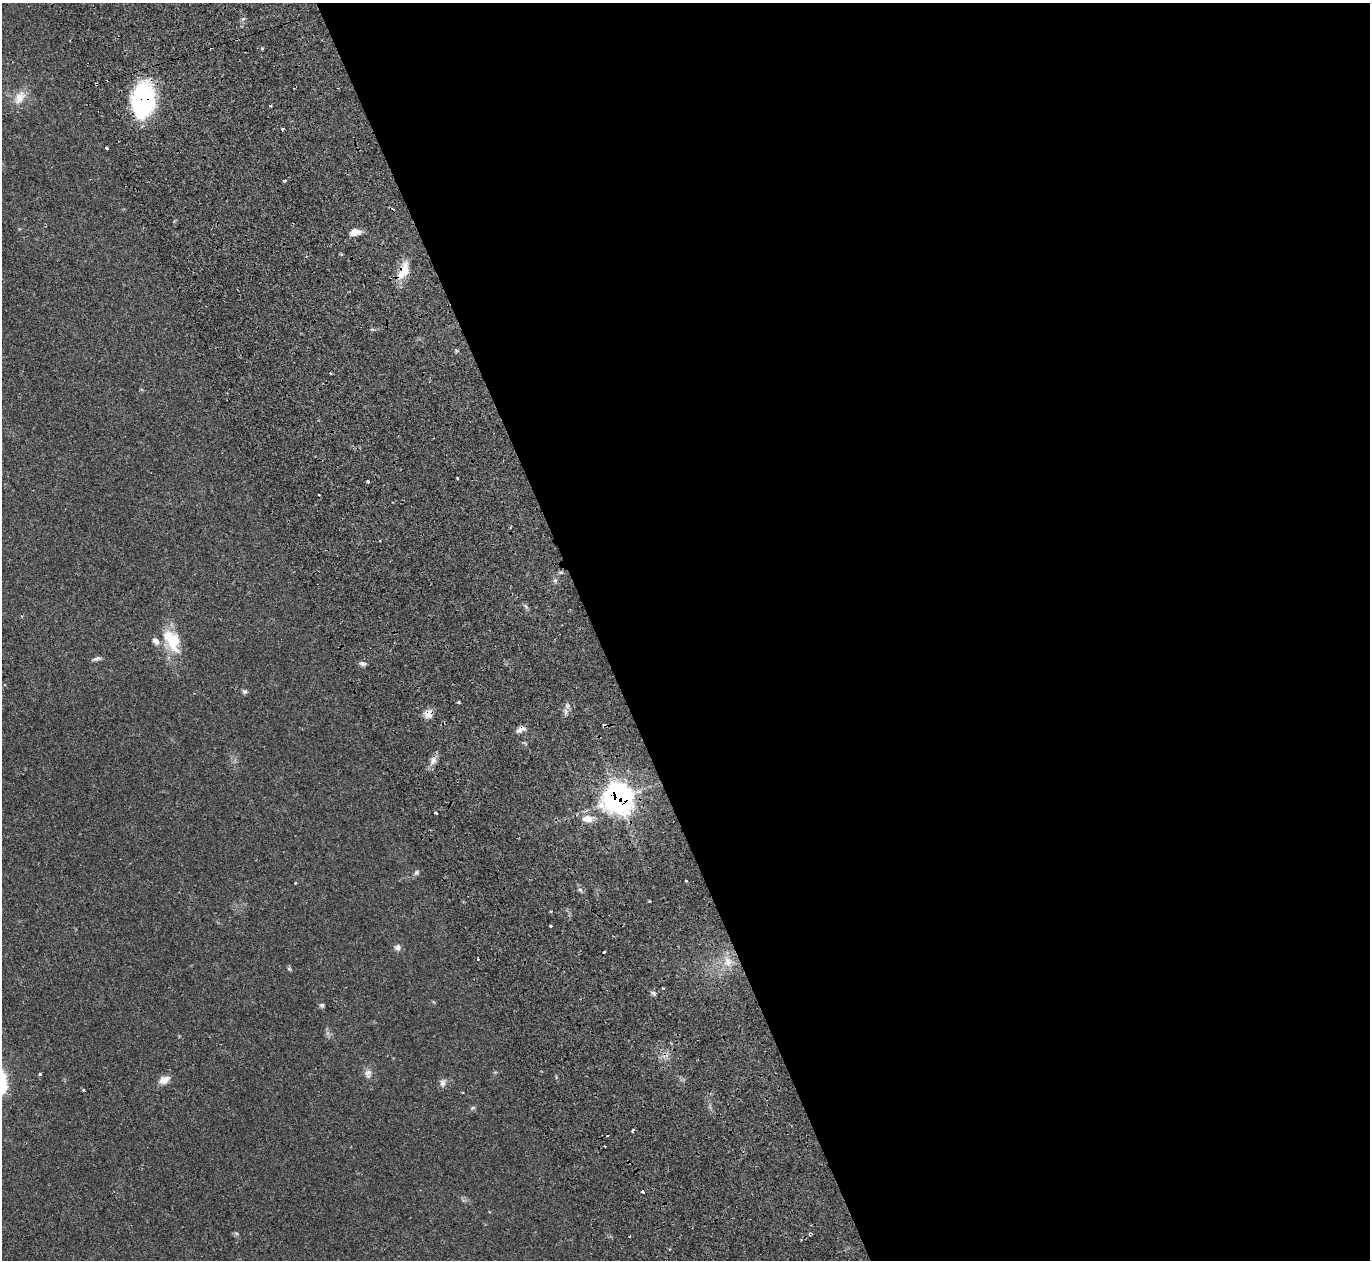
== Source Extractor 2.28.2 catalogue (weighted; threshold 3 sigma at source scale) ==
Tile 8 of 4 x 4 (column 4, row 2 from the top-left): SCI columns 4437-5804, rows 2994-4251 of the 6128 x 6110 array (HDU 1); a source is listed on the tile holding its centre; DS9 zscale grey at full resolution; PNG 1372 x 1262 px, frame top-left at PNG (2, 3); no overlay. Shown black and unused: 57% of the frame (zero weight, under 2 of 3 exposures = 11% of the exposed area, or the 3 px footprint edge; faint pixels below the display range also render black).
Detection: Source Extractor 2.28.2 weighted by HDU 2 'WHT'; one run over the whole footprint, this tile lists its part. Background 0.0542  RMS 0.0047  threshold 0.0211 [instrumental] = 3 sigma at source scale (4.5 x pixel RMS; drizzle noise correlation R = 1.50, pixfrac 1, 0.05/0.05 arcsec/px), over >= 5 px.
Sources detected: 51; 8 cosmic-ray / hot-pixel residue — not listed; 1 inside a brighter listed object's ellipse — not listed separately; the other 42 listed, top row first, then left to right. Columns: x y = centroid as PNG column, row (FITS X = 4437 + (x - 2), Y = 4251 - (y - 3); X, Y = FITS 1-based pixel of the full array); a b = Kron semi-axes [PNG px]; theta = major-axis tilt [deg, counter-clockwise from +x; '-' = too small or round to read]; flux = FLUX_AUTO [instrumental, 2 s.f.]
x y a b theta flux
262 49 5 3 - 0.52
96 84 4 3 - 1.3
20 97 23 12 59 5.9
143 100 30 19 83 73
283 129 3 3 - 1.1
107 148 3 3 - 0.86
284 181 3 3 - 2.3
355 232 12 7 14 3.2
403 271 25 11 61 7.3
457 478 3 2 - 0.54
368 482 3 2 - 0.82
172 640 33 17 -63 14
96 658 12 5 17 1.3
362 663 8 5 -19 1.2
245 691 7 6 - 0.94
458 702 3 3 - 0.69
567 705 6 4 -44 0.91
428 714 10 9 - 4
520 729 12 6 25 2.1
433 760 11 7 75 2.4
618 798 10 10 - 470
436 813 3 3 - 0.75
587 819 13 9 0 4.2
416 872 8 5 50 0.97
685 880 3 3 - 1.8
295 883 3 3 - 0.39
580 890 7 5 -30 0.92
650 901 3 2 - 0.72
551 926 3 3 - 0.47
398 947 8 7 - 1.7
604 952 3 3 - 0.87
728 962 13 6 -71 3
289 969 7 4 -36 0.6
663 988 3 2 - 0.39
322 1005 6 6 - 0.88
368 1073 12 9 85 2.2
40 1074 3 3 - 0.86
164 1080 14 8 24 3.5
443 1083 11 8 79 1.7
83 1090 3 3 - 0.8
473 1108 6 5 - 0.72
810 1234 3 3 - 0.63
Overlapping masked pixels (flux is a lower limit): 7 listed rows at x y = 96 84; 143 100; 403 271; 428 714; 520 729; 618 798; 810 1234